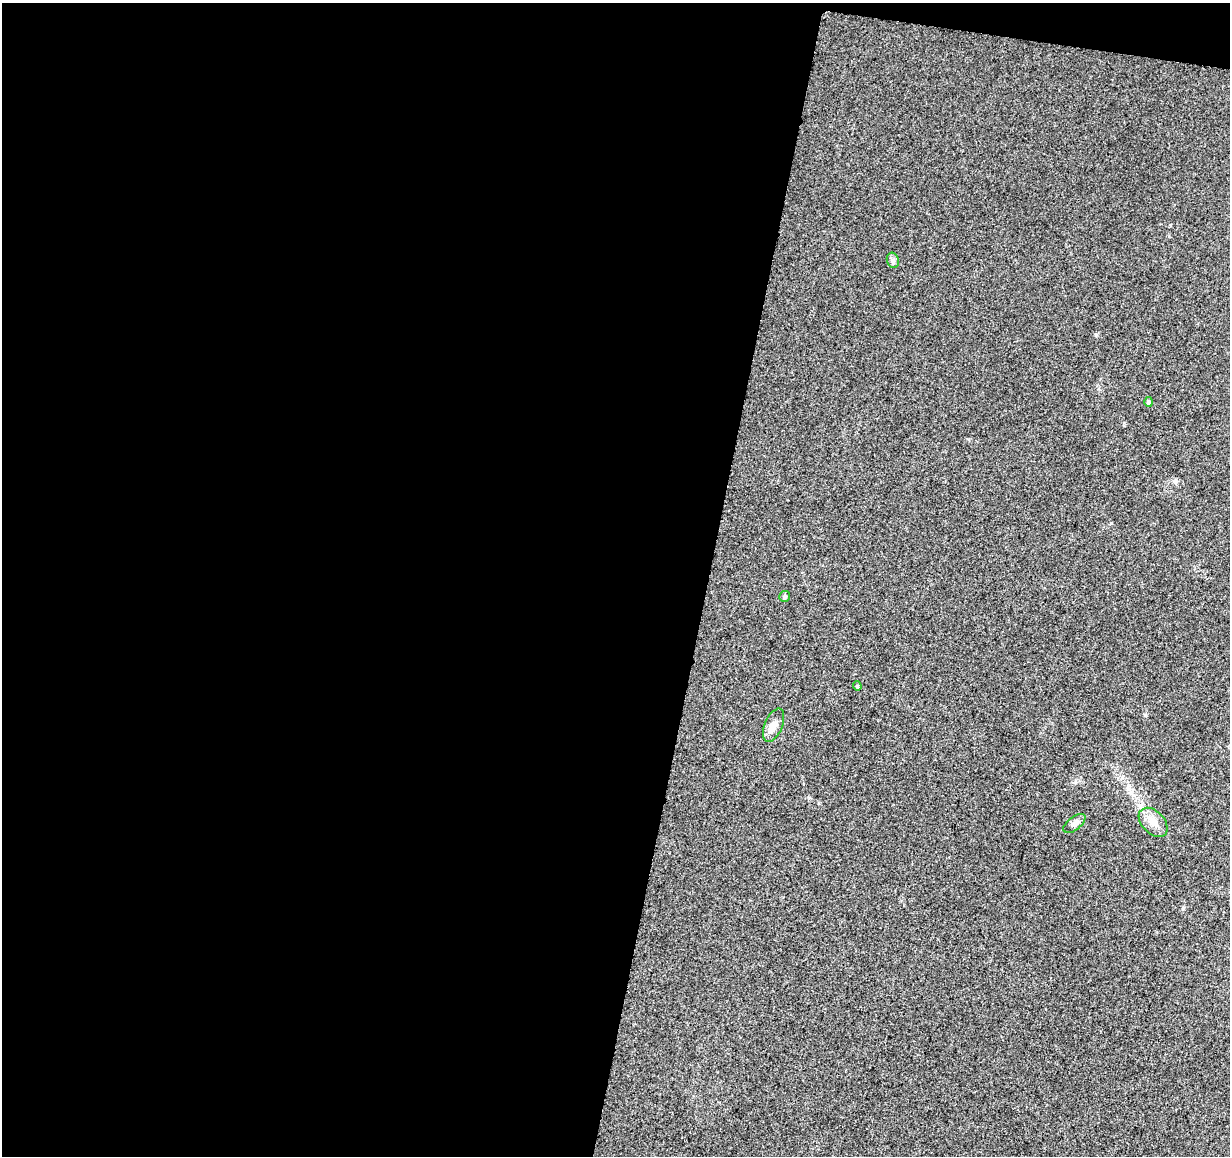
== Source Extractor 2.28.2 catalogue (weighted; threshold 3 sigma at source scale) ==
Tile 1 of 4 x 4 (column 1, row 1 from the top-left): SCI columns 12-1239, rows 3749-4902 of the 4926 x 5130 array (HDU 1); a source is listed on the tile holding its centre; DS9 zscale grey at full resolution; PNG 1232 x 1158 px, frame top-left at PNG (2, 3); each listed source drawn as its Kron ellipse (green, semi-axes under 4 px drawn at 4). Shown black and unused: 59% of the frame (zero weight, under 3 of 5 exposures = <1% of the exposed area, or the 3 px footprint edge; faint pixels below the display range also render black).
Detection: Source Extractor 2.28.2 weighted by HDU 2 'WHT'; one run over the whole footprint, this tile lists its part. Background 0.0271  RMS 0.0046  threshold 0.0207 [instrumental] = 3 sigma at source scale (4.5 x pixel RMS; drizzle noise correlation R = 1.50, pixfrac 1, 0.0396/0.0396 arcsec/px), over >= 5 px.
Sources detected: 7; all 7 listed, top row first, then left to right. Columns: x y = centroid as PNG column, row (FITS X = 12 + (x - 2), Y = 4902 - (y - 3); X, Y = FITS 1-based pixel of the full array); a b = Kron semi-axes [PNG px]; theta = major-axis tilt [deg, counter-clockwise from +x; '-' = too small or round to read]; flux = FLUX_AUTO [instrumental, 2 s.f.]
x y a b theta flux
893 260 8 6 -70 1.1
1149 402 5 4 - 0.96
784 596 5 5 - 1.1
857 686 4 4 - 0.49
773 725 18 8 67 3.4
1153 822 17 11 -45 4.8
1074 823 13 6 38 2.1